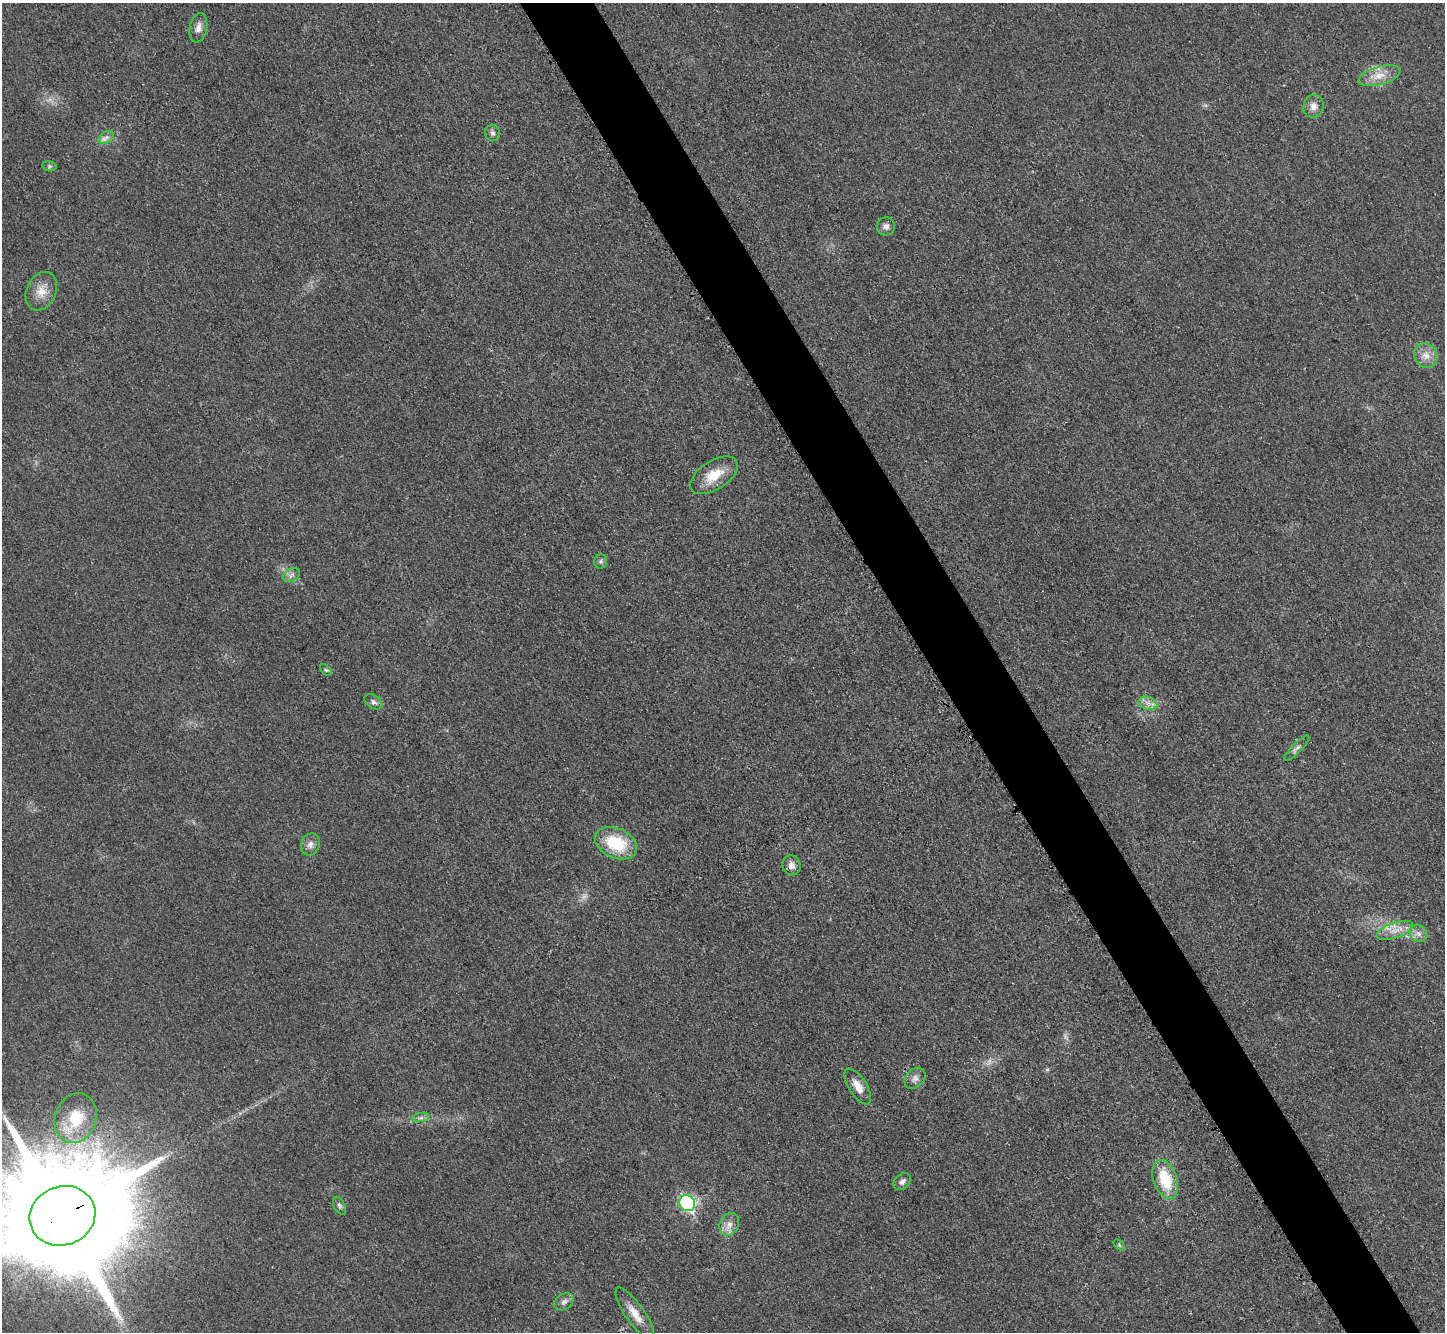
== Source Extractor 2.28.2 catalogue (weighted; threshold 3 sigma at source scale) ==
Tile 6 of 4 x 4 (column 2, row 2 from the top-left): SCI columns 1462-2904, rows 2964-4293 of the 5798 x 5788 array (HDU 1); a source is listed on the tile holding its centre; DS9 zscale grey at full resolution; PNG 1447 x 1334 px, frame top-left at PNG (2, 3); each listed source drawn as its Kron ellipse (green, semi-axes under 4 px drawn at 4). Shown black and unused: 5% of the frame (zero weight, under 3 of 4 exposures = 1% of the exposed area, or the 3 px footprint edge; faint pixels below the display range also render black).
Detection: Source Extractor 2.28.2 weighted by HDU 2 'WHT'; one run over the whole footprint, this tile lists its part. Background 0.0298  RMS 0.0057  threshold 0.0259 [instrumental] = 3 sigma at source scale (4.5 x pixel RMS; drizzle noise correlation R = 1.50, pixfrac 1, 0.05/0.05 arcsec/px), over >= 5 px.
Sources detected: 38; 2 too faint to see at this stretch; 1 inside a brighter object's white glare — neither listed nor drawn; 1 inside a brighter listed object's ellipse — not listed separately; the other 34 listed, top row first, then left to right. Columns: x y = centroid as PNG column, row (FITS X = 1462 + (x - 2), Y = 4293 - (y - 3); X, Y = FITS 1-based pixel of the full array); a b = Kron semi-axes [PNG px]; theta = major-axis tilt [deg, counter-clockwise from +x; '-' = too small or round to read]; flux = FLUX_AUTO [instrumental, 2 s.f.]
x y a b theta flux
198 28 15 8 79 4.1
1379 76 21 9 16 7.9
1313 106 11 10 - 4.1
493 133 8 7 - 1.9
106 137 8 5 31 2.2
49 166 7 5 -10 1.2
886 226 9 9 - 2.6
41 291 20 14 66 8.7
1426 355 13 11 -56 5.8
714 475 27 14 33 14
601 562 7 6 - 1.5
291 575 9 6 25 2.2
326 670 7 4 -44 0.93
373 702 10 6 -34 1.9
1148 703 9 6 -18 3.1
1297 748 17 4 46 2.2
616 843 22 15 -23 27
310 844 11 9 68 3.3
792 865 10 9 - 3.4
1395 930 19 7 19 6.5
1418 933 9 8 - 3.1
915 1078 12 9 45 3.3
858 1087 20 9 -58 7.4
76 1118 25 20 70 22
421 1118 9 4 8 1.7
1165 1179 20 11 -71 23
902 1182 10 7 40 2.5
687 1203 8 7 - 110
339 1206 10 5 -61 1.5
62 1216 33 29 19 27000
729 1224 12 9 63 4.5
1119 1245 6 4 -46 0.86
564 1302 10 7 34 2.5
635 1314 31 9 -56 9
Overlapping masked pixels (flux is a lower limit): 1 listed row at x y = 62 1216
Isophote crosses this tile's border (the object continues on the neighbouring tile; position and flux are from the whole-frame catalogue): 1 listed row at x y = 62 1216